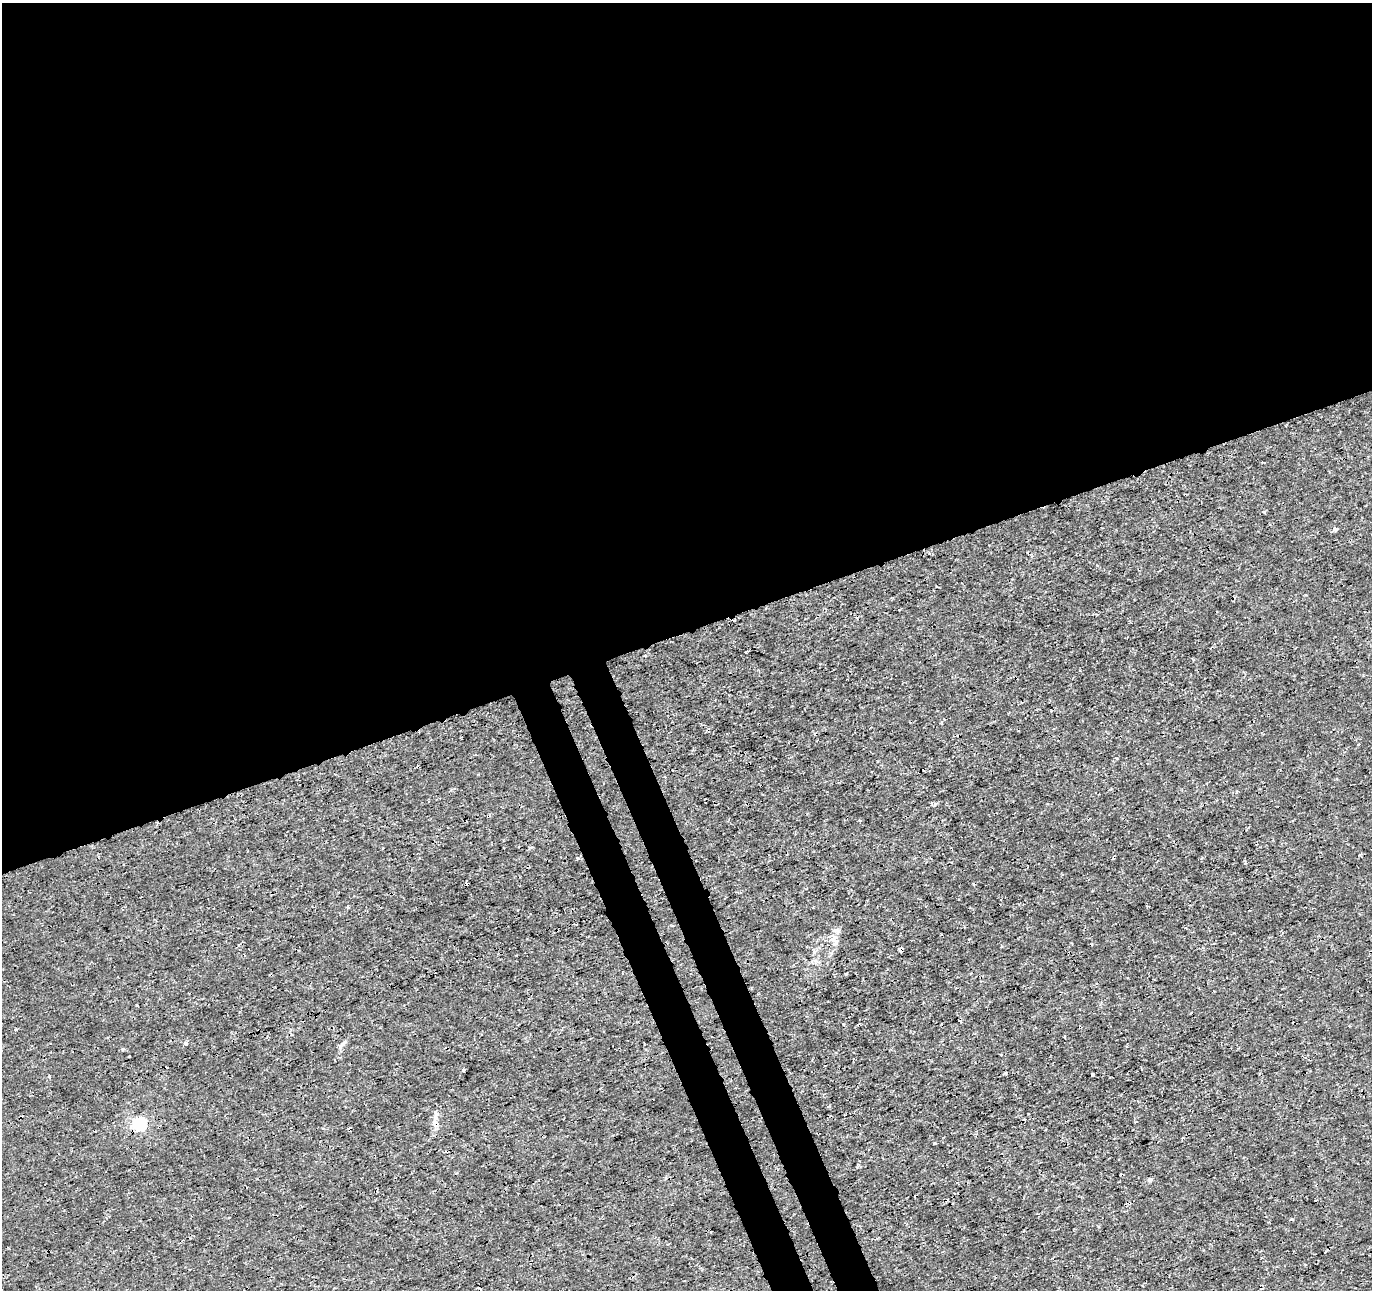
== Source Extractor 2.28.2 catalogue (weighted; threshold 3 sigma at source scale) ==
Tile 2 of 4 x 4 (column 2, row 1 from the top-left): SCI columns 1425-2794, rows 3963-5250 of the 5593 x 5401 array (HDU 1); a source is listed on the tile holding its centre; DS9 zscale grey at full resolution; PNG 1374 x 1292 px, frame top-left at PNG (2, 3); no overlay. Shown black and unused: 52% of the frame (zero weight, under 3 of 4 exposures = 5% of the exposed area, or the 3 px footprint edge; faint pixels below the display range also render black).
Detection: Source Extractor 2.28.2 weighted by HDU 2 'WHT'; one run over the whole footprint, this tile lists its part. Background 5.43e-05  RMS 9.8e-04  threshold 0.00442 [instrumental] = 3 sigma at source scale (4.5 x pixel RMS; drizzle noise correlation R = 1.50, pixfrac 1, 0.0396/0.0396 arcsec/px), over >= 5 px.
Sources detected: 28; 6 cosmic-ray / hot-pixel residue — not listed; the other 22 listed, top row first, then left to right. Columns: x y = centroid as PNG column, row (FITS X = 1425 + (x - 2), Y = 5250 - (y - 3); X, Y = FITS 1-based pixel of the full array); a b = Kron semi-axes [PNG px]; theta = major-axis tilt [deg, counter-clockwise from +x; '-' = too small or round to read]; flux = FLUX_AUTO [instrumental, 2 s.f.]
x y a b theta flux
1335 529 4 3 - 0.56
645 656 3 3 - 0.11
1358 744 4 3 - 0.11
935 804 6 4 45 0.19
348 907 3 3 - 0.3
517 910 3 2 - 0.1
833 938 10 5 31 0.47
1091 944 3 2 - 0.074
901 950 4 4 - 0.25
846 974 3 2 - 0.11
16 1029 3 3 - 0.11
185 1043 3 3 - 0.41
123 1049 5 3 - 0.079
463 1070 3 3 - 0.21
1092 1074 3 2 - 0.11
49 1076 4 3 - 0.14
829 1106 4 4 - 0.096
434 1120 17 6 74 0.63
140 1124 6 6 - 14
934 1143 3 2 - 0.11
1129 1203 5 3 - 0.13
1292 1219 4 3 - 0.12
Overlapping masked pixels (flux is a lower limit): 3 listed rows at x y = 901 950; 140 1124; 1129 1203
Unlisted compact peaks at least as high as the median listed source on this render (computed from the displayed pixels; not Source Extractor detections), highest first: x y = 1149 1180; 1264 512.